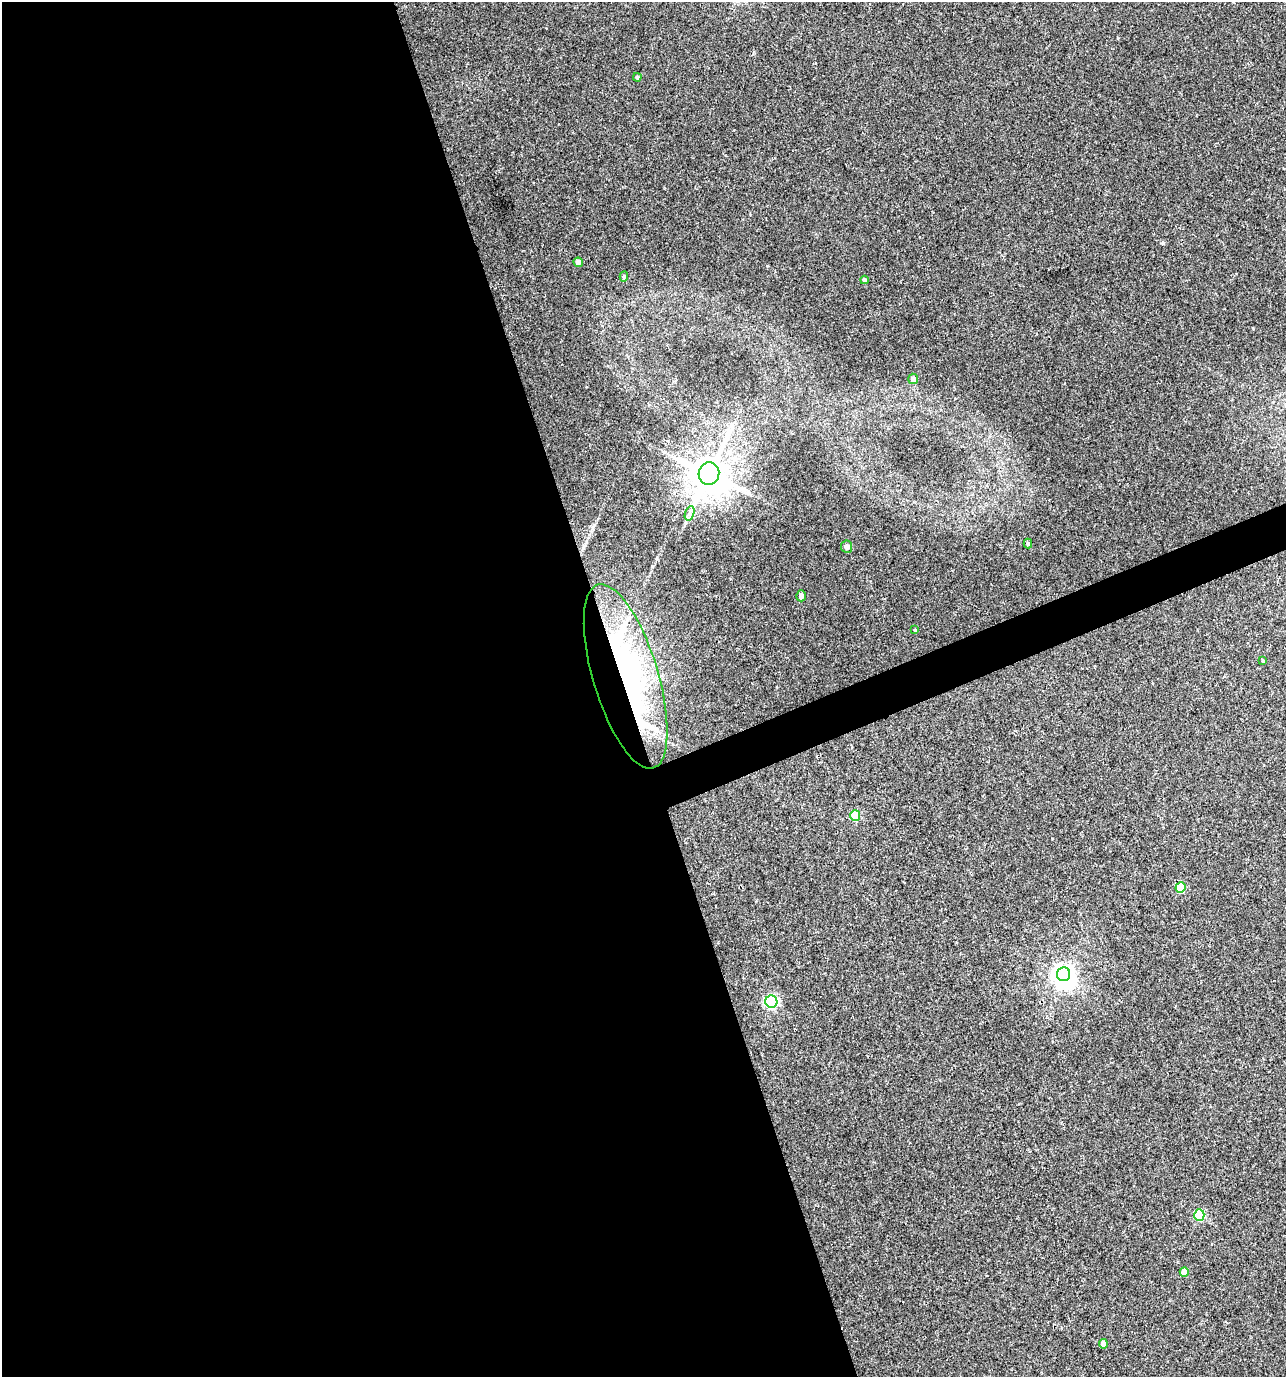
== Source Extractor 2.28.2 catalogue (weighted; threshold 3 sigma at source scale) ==
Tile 9 of 4 x 4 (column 1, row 3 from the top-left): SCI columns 133-1416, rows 1378-2752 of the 5346 x 5507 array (HDU 1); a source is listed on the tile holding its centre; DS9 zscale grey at full resolution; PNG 1288 x 1379 px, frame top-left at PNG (2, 2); each listed source drawn as its Kron ellipse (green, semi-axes under 4 px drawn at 4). Shown black and unused: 50% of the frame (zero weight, under 3 of 4 exposures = <1% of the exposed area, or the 3 px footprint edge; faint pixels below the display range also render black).
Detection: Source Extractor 2.28.2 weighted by HDU 2 'WHT'; one run over the whole footprint, this tile lists its part. Background 0.0212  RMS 0.0066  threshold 0.0299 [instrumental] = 3 sigma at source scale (4.5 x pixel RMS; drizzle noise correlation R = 1.50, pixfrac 1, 0.0396/0.0396 arcsec/px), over >= 5 px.
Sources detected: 23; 2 inside a brighter object's white glare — neither listed nor drawn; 1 inside a brighter listed object's ellipse — not listed separately; the other 20 listed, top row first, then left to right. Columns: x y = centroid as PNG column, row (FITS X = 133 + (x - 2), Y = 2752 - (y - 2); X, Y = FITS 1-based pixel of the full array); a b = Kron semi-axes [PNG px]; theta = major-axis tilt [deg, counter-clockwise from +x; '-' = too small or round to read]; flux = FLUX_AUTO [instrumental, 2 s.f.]
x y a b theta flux
637 77 4 4 - 1.1
578 262 5 4 - 2.6
624 276 5 4 - 1
864 280 4 3 - 1.5
913 379 5 5 - 3.4
709 474 11 10 - 1900
690 513 7 4 71 1.7
1028 543 5 4 - 1.1
847 547 6 5 - 2.8
801 596 5 5 - 2.3
915 630 3 3 - 0.6
1263 661 4 3 - 0.85
626 676 96 32 -73 170
855 816 5 5 - 23
1180 887 5 5 - 23
1063 974 7 6 - 260
771 1002 6 6 - 100
1199 1215 5 5 - 36
1184 1272 5 4 - 8.5
1103 1344 4 4 - 5.8
Overlapping masked pixels (flux is a lower limit): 1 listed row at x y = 626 676
Unlisted compact peaks at least as high as the median listed source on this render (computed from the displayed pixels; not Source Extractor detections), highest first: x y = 1163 243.